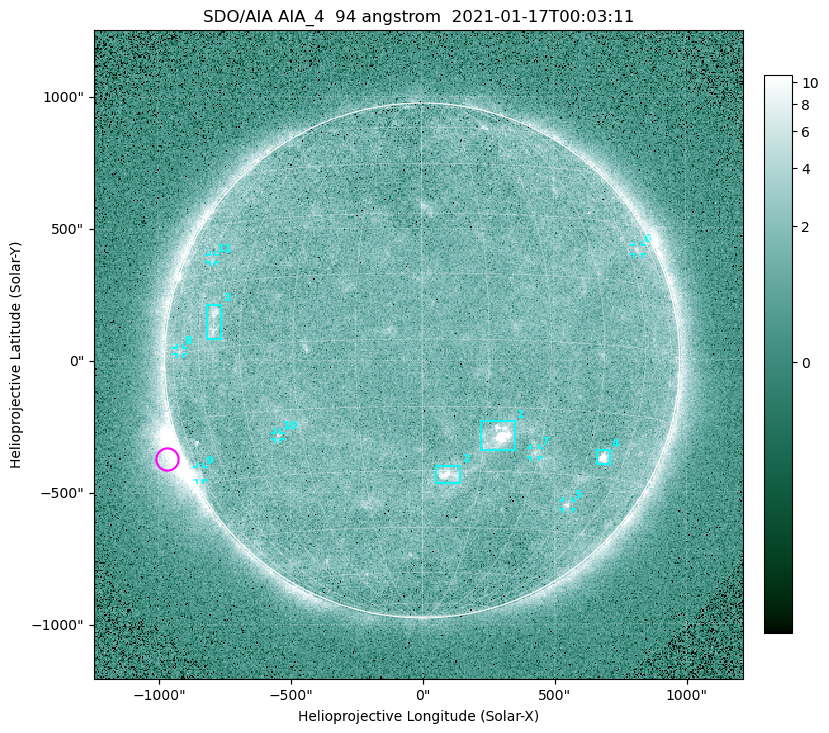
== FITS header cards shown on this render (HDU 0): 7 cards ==
TELESCOP= 'SDO/AIA '
INSTRUME= 'AIA_4   '
WAVELNTH=                   94
WAVEUNIT= 'angstrom'
DATE-OBS= '2021-01-17T00:03:11.12'
CTYPE1  = 'HPLN-TAN'
CTYPE2  = 'HPLT-TAN'

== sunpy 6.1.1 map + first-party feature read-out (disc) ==
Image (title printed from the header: SDO/AIA AIA_4  94 angstrom  2021-01-17T00:03:11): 512 x 512 px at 4.8 arcsec/px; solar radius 976 arcsec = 203 px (full disc in frame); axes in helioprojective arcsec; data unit not stated in the header (colour bar unlabelled)
Orientation: roll -0.138 deg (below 1 deg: not rotated)
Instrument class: DISC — disc imager (sunpy class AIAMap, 94 A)
Bright regions (active regions / flare kernels): reference = the median radial profile (limb darkening/brightening removed); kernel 5 px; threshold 5 sigma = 1.89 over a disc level ~1.64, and >= 1.15x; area >= 9 px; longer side >= 5 px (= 24 arcsec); searched inside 0.97 R_sun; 11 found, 11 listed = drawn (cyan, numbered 1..; 7 of them under ~33 arcsec drawn as corner ticks so the feature stays visible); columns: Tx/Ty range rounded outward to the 10 arcsec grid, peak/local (2 s.f.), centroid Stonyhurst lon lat
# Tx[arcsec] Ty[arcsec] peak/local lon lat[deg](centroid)
1 220..350 -340..-230 12 +19 -22
2 50..150 -470..-400 5.6 +7 -31
3 -820..-760 80..220 4.5 -54 +6
4 660..710 -400..-340 8.6 +51 -25
5 530..570 -570..-530 3.7 +45 -38
6 800..840 400..440 2.5 +66 +23
7 410..440 -370..-330 2.7 +29 -25
8 -930..-900 20..50 2.3 -70 +1
9 -860..-830 -450..-400 2.7 -75 -27
10 -560..-530 -300..-270 2.6 -37 -21
11 -810..-780 370..400 2.1 -61 +21
Off-limb structures (1.02-1.3 R_sun): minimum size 50 px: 4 found; the strongest spans PA ~95..130 deg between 1.02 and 1.21 R_sun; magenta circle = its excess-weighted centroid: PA ~110 deg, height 1.06 R_sun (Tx ~-970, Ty ~-370 arcsec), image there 5.2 x the reference